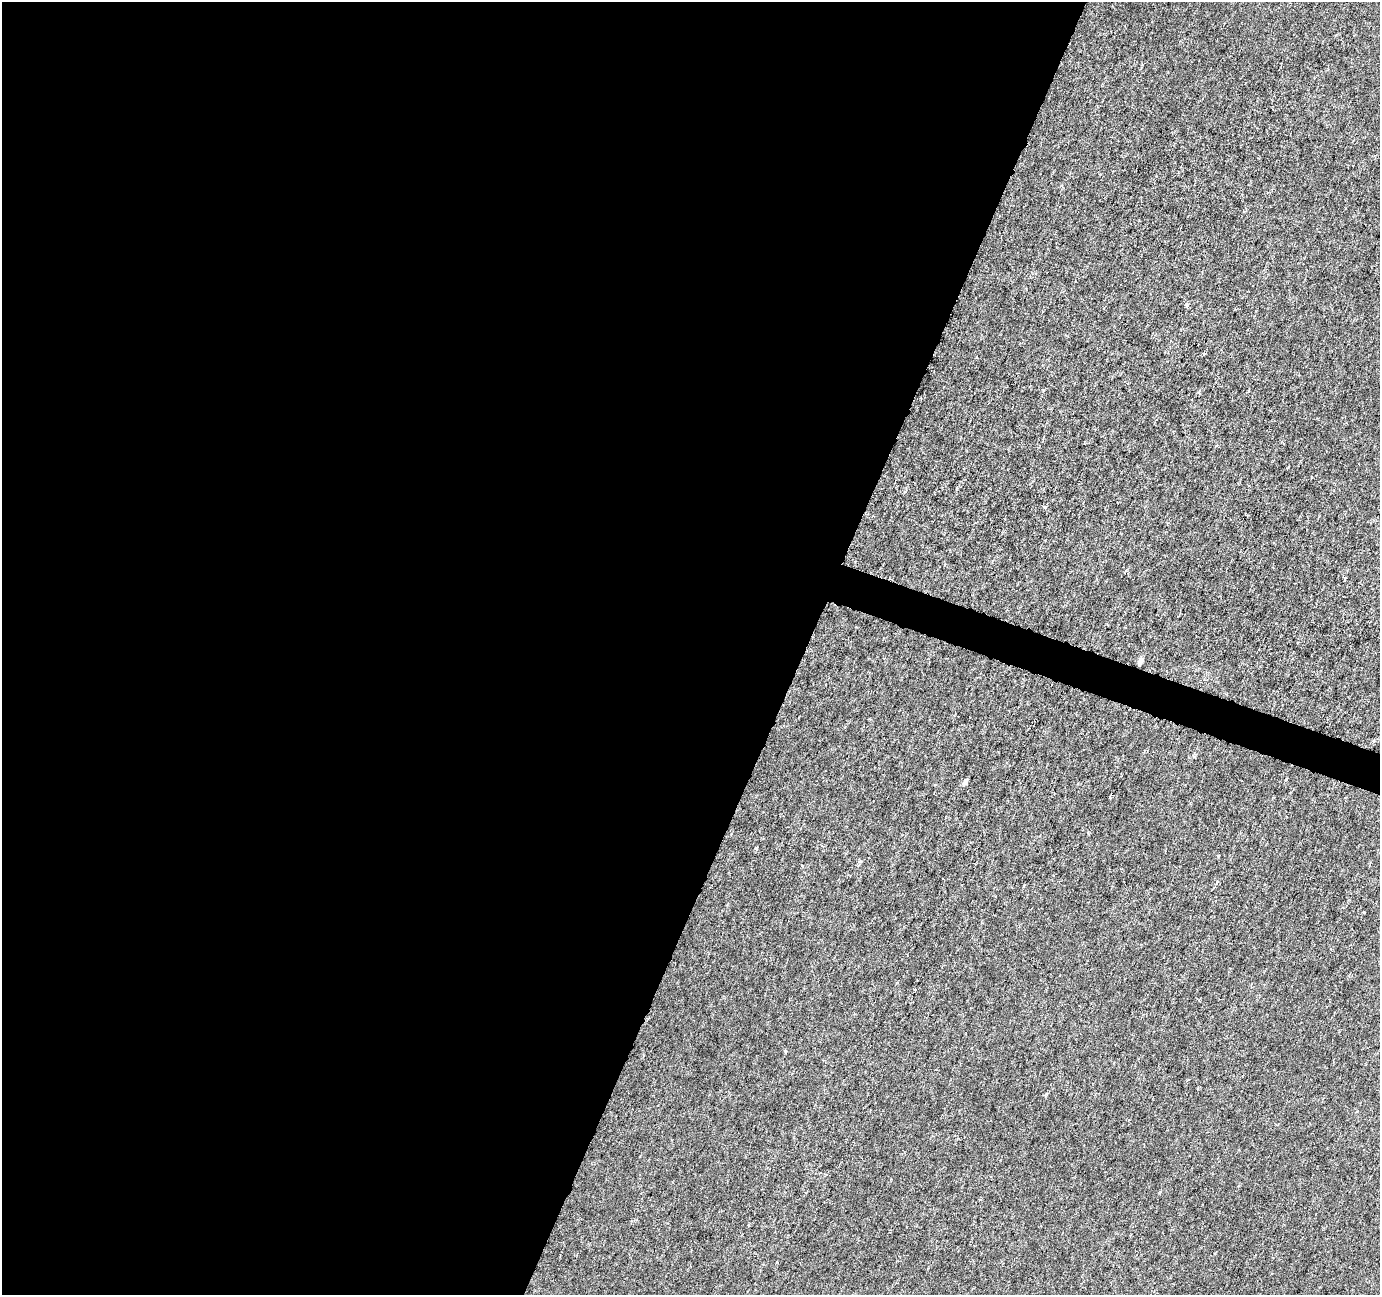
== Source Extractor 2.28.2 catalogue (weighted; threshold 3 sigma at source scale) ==
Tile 5 of 4 x 4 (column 1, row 2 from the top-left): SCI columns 1-1378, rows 2798-4090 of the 5521 x 5659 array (HDU 1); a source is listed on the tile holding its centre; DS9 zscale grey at full resolution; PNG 1382 x 1297 px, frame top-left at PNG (2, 2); no overlay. Shown black and unused: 60% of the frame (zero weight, under 3 of 6 exposures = <1% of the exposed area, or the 3 px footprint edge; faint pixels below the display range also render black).
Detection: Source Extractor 2.28.2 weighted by HDU 2 'WHT'; one run over the whole footprint, this tile lists its part. Background -9.02e-05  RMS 0.0012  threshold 0.00505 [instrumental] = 3 sigma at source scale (4.09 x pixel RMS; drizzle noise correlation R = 1.36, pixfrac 0.8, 0.0396/0.0396 arcsec/px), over >= 5 px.
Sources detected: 10; all 10 listed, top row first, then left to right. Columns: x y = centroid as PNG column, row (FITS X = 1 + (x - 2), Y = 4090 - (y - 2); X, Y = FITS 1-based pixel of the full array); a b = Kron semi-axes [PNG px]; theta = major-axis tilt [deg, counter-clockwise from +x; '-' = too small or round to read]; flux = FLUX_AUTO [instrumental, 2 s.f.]
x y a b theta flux
1187 305 6 4 76 0.25
1204 353 4 3 - 0.11
1045 507 4 4 - 0.16
1344 578 4 3 - 0.14
1141 661 8 5 70 0.37
965 782 9 5 59 0.29
1110 796 4 3 - 0.38
756 849 4 3 - 0.19
1024 884 3 3 - 0.17
785 1051 3 3 - 0.16